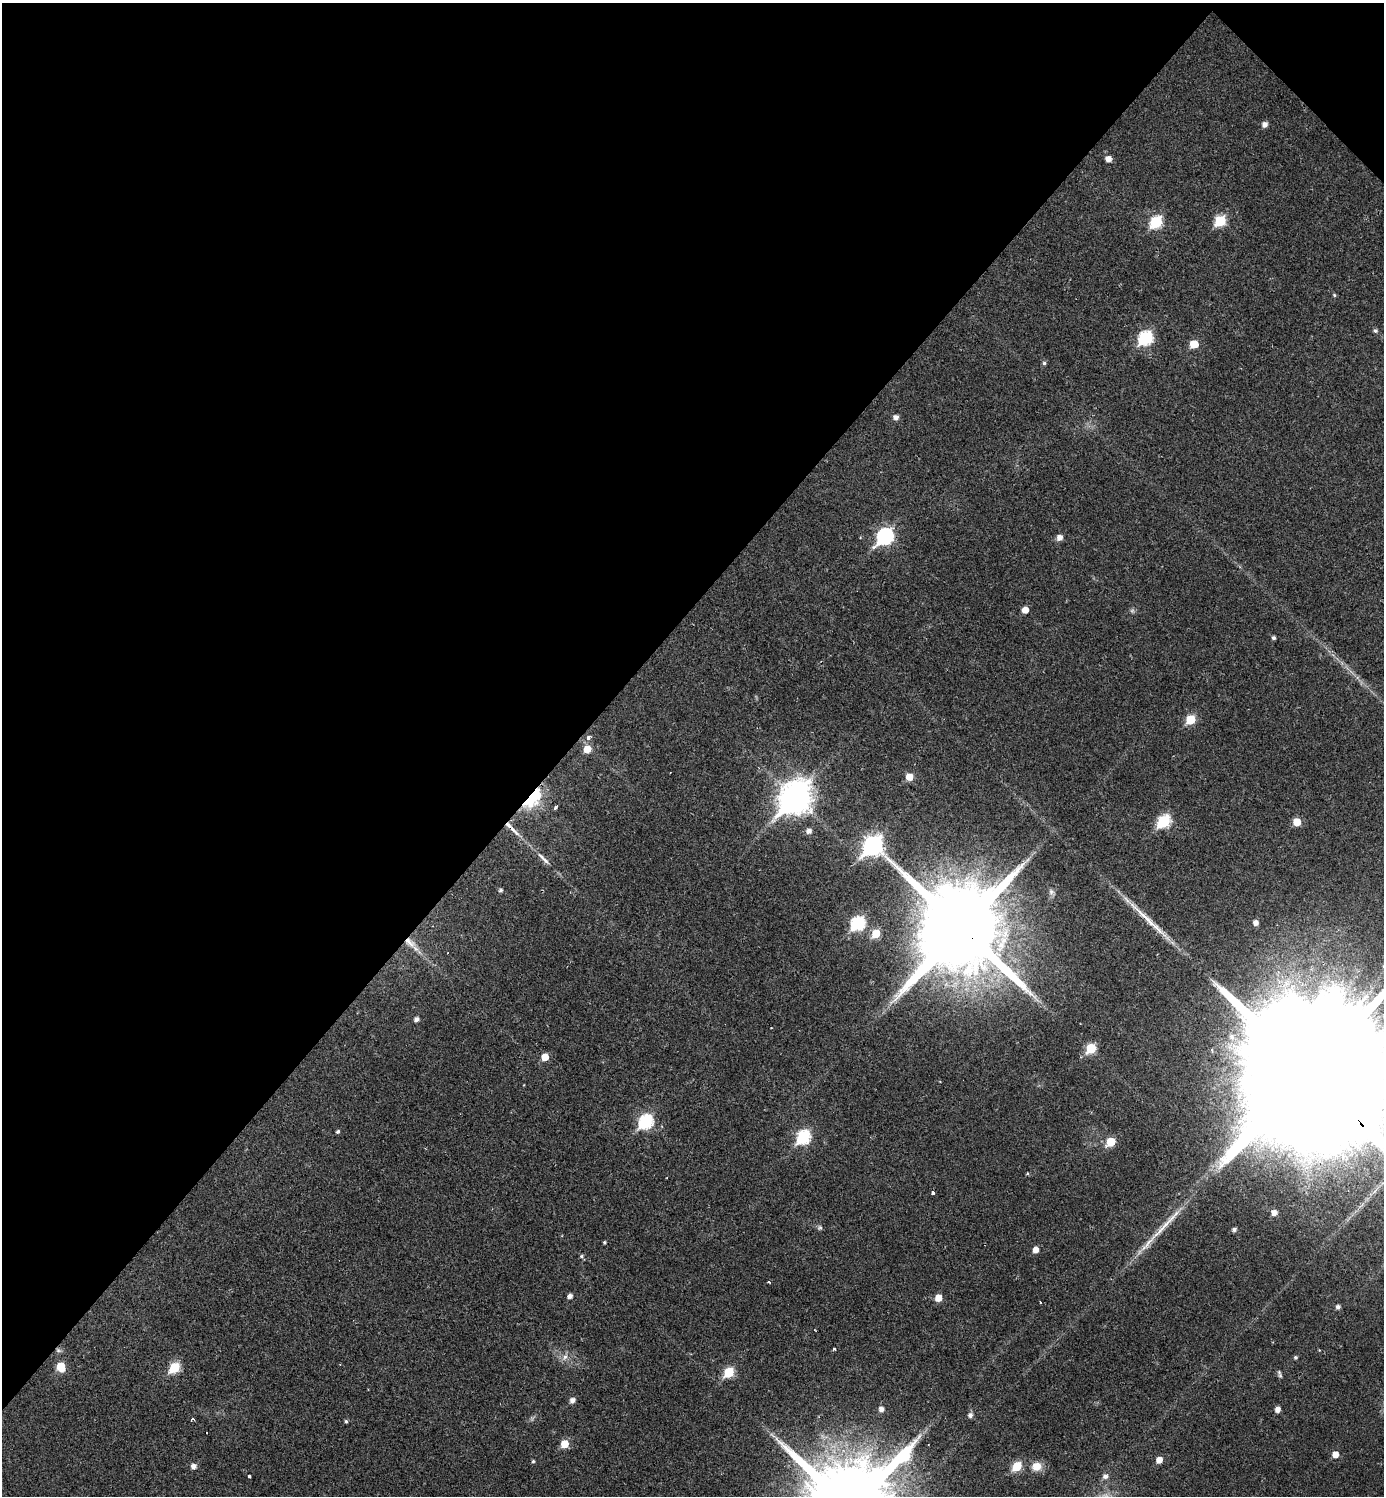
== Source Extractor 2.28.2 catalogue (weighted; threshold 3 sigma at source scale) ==
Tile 2 of 4 x 4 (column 2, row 1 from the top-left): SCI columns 1694-3075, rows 4482-5975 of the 5994 x 5992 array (HDU 1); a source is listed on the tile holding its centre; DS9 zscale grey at full resolution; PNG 1386 x 1498 px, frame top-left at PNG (2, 3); no overlay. Shown black and unused: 42% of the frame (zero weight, under 2 of 3 exposures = <1% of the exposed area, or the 3 px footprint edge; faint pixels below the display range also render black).
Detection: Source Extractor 2.28.2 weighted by HDU 2 'WHT'; one run over the whole footprint, this tile lists its part. Background 0.0292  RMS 0.0051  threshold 0.0229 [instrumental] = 3 sigma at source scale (4.5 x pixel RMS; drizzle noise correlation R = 1.50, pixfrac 1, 0.05/0.05 arcsec/px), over >= 5 px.
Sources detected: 82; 1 too faint to see at this stretch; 1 cosmic-ray / hot-pixel residue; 2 long thin detections or spike segments (spike, bleed or trail) — not listed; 1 inside a brighter listed object's ellipse — not listed separately; the other 77 listed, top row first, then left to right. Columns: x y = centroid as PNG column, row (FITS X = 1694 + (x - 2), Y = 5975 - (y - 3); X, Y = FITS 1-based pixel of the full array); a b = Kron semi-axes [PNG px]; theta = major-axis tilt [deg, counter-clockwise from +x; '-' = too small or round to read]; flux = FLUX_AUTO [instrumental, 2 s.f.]
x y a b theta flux
1265 124 6 5 - 2.5
1108 159 5 5 - 3.4
1220 221 6 6 - 26
1156 222 7 6 - 38
1334 295 5 4 - 0.64
1375 331 5 5 - 1
1145 338 8 7 - 61
1194 344 6 5 - 11
1044 363 5 4 - 0.93
896 417 5 5 - 2.5
885 536 9 7 44 100
1060 537 6 6 - 3
1025 610 5 5 - 4.7
1273 638 4 4 - 1.1
1190 719 6 6 - 16
588 737 7 5 62 1.6
587 749 6 6 - 6.8
909 777 6 5 - 7.1
532 798 19 10 51 38
795 798 13 10 50 790
556 807 4 3 - 1.6
1164 821 7 6 - 44
1297 822 6 6 - 8.9
513 829 23 5 -48 4
809 831 6 5 - 2.4
873 845 9 9 - 210
541 857 15 5 -45 2.5
501 890 4 4 - 0.96
1051 892 9 7 -75 1.7
858 923 7 6 - 63
1255 923 5 4 - 2.6
961 929 25 24 - 10000
876 933 6 6 - 11
410 942 19 8 -43 5.7
448 953 3 2 - 0.52
416 1019 5 4 - 1.9
1232 1037 8 7 - 2.2
1091 1048 6 5 - 21
545 1057 5 5 - 7.3
1308 1071 97 31 -46 68000
646 1121 8 6 49 67
337 1132 4 4 - 0.98
803 1137 8 6 53 58
1111 1142 6 5 - 15
933 1193 3 3 - 2.7
1274 1212 5 5 - 3.1
820 1227 7 6 - 0.95
1234 1229 5 5 - 1.4
604 1242 4 4 - 0.58
1036 1250 5 5 - 3.8
581 1256 5 4 - 0.81
570 1296 5 4 - 2.1
938 1298 6 5 - 5.9
1040 1302 3 2 - 0.71
1338 1307 5 5 - 1.6
834 1349 3 3 - 1.6
565 1357 9 6 62 2
1295 1357 4 4 - 0.91
61 1367 7 6 - 12
174 1367 7 5 47 27
729 1372 6 5 - 24
1280 1374 11 4 -73 1.1
572 1400 5 5 - 2.6
881 1409 5 5 - 2.3
1277 1410 5 5 - 2.8
970 1415 6 5 - 1.7
193 1419 5 3 - 0.8
346 1421 4 4 - 0.8
565 1444 6 5 - 10
1335 1454 5 5 - 4.9
1159 1460 5 5 - 4.6
533 1461 4 4 - 0.68
193 1466 6 5 - 2.4
1017 1466 6 5 - 18
1037 1466 12 10 13 5.6
249 1476 3 3 - 4
1105 1476 7 6 - 2.1
Overlapping masked pixels (flux is a lower limit): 4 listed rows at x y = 532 798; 961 929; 410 942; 1308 1071
Isophote crosses this tile's border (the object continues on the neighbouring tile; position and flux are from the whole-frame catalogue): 1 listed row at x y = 1308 1071